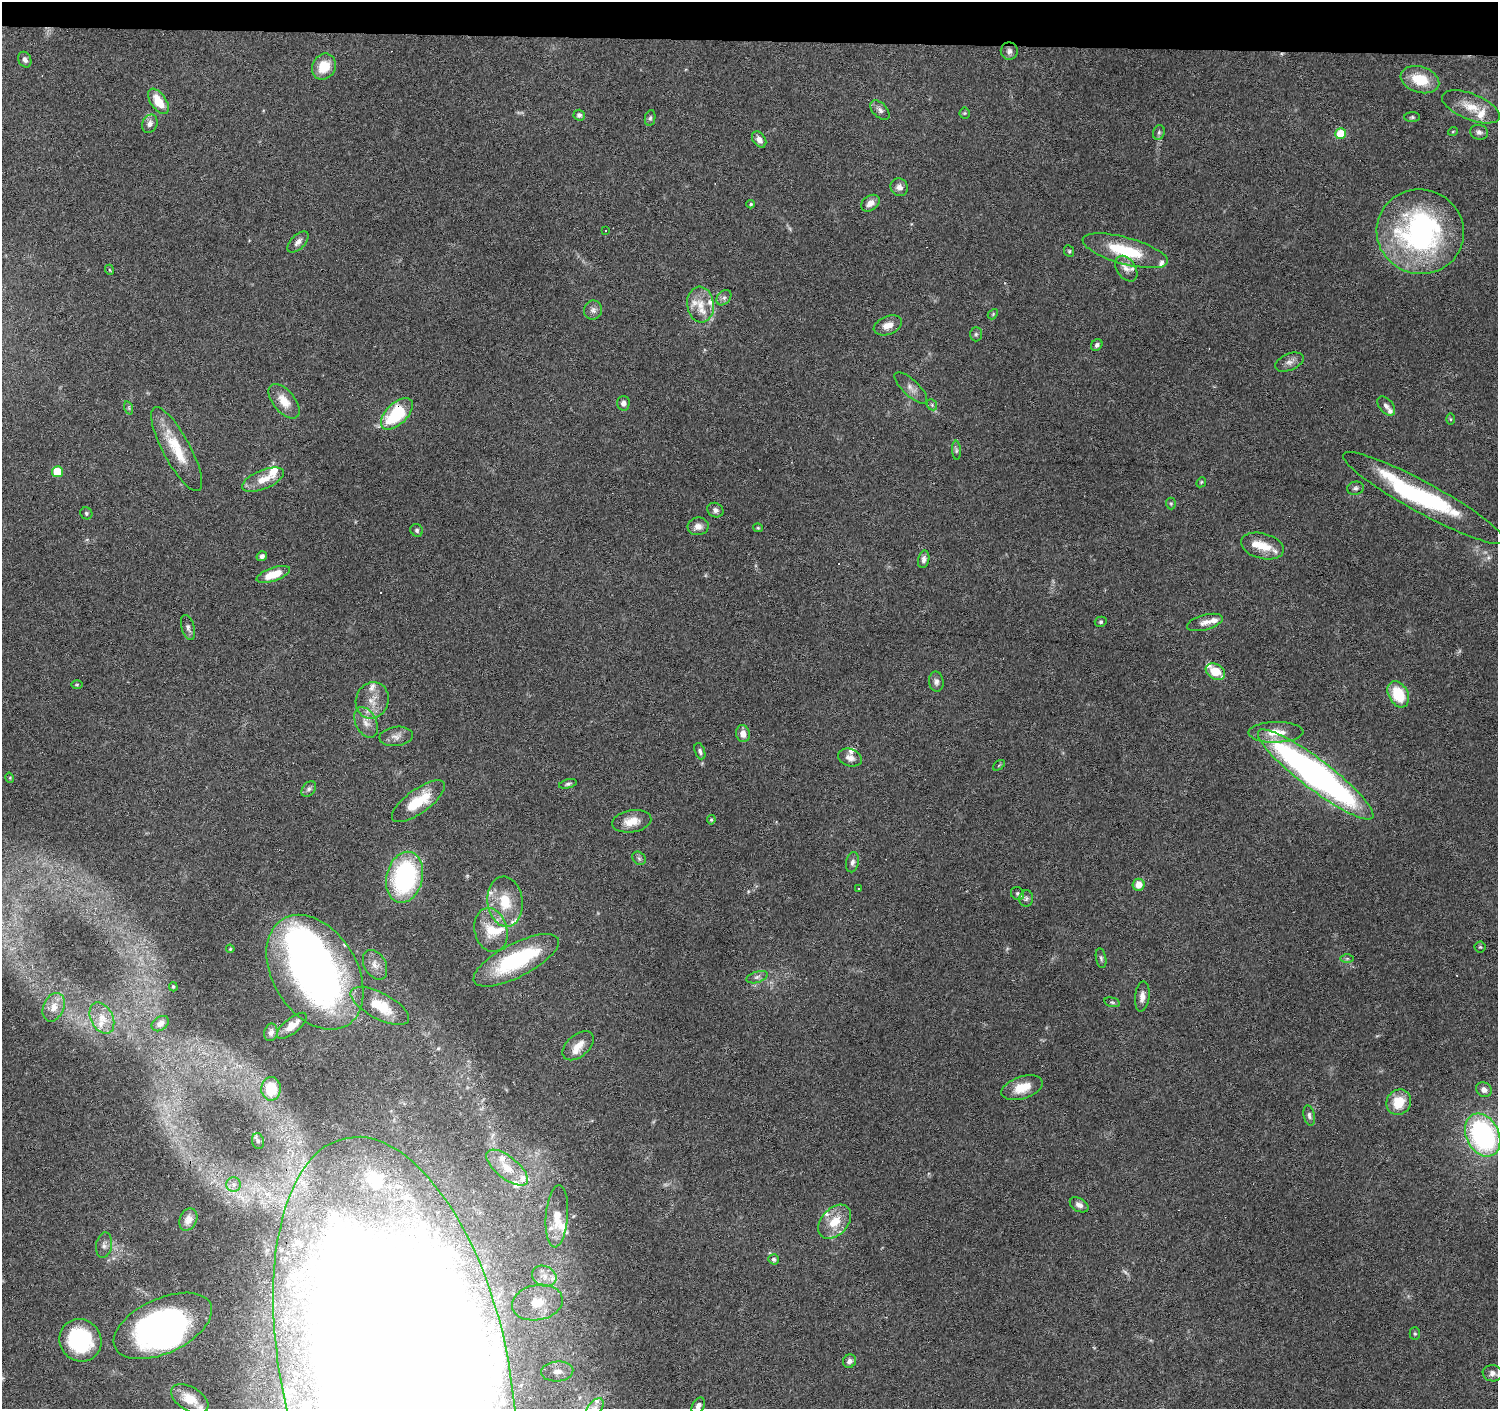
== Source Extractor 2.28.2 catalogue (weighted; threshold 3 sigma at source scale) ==
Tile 2 of 3 x 3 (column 2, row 1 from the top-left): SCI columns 1497-2992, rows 3043-4449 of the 4493 x 4730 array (HDU 1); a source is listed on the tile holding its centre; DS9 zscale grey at full resolution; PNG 1500 x 1411 px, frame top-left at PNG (2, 2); each listed source drawn as its Kron ellipse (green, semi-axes under 4 px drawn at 4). Shown black and unused: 3% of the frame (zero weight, under 3 of 6 exposures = <1% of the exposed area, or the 3 px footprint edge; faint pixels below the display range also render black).
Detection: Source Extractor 2.28.2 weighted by HDU 2 'WHT'; one run over the whole footprint, this tile lists its part. Background 0.0874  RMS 0.0044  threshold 0.0182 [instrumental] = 3 sigma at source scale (4.09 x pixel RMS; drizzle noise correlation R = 1.36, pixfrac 0.8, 0.0396/0.0396 arcsec/px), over >= 5 px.
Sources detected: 194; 3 too faint to see at this stretch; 9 inside a brighter object's white glare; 12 cosmic-ray / hot-pixel residue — neither listed nor drawn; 34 inside a brighter listed object's ellipse — not listed separately; the other 136 listed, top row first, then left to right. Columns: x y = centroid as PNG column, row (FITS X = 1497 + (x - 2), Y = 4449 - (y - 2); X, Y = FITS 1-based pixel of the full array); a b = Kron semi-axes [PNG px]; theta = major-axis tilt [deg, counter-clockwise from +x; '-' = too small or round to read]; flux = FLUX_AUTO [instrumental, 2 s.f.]
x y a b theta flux
1009 51 8 8 - 1.6
25 60 8 6 -65 1.4
324 67 13 11 60 9.5
1420 80 20 13 -18 12
158 101 14 7 -55 8.7
1471 107 31 13 -22 8.8
880 110 11 7 -45 1.8
965 113 5 5 - 0.55
579 115 5 5 - 1.6
1412 117 8 5 0 0.77
650 118 8 5 79 0.91
150 124 9 7 66 2.1
1453 131 5 3 - 0.4
1479 132 9 7 -11 1.5
1159 133 7 5 71 1
1341 134 5 5 - 14
759 139 9 6 -55 2.7
899 187 9 8 - 2
870 203 10 7 35 3
751 204 4 3 - 0.57
606 231 3 2 - 0.43
1420 232 44 42 -17 98
298 242 13 7 45 2.1
1069 251 6 4 -67 0.58
1125 251 44 13 -15 21
1126 269 14 9 -54 3.2
110 270 5 3 - 0.34
724 298 9 6 48 1.4
700 305 18 13 -83 6.7
593 310 9 9 - 1.9
993 314 6 4 48 0.54
888 325 15 9 22 4.2
976 334 7 6 - 0.93
1097 345 6 5 - 1.1
1289 362 15 8 23 2.2
911 388 21 8 -43 2.9
284 401 20 11 -51 6.1
623 403 7 6 - 1.8
932 405 6 4 -48 0.78
1386 406 11 7 -49 1.6
129 408 7 4 -72 0.73
397 414 20 10 44 28
1450 419 5 3 - 0.42
177 449 47 13 -62 16
956 450 10 4 -86 0.87
57 472 5 5 - 14
263 480 22 9 22 6.5
1201 482 5 4 - 0.54
1355 488 8 6 12 1.1
1424 498 92 15 -29 64
1171 504 6 5 - 0.62
715 510 8 7 - 1.5
86 513 6 5 - 0.78
698 526 10 9 - 3
758 528 4 4 - 0.43
417 530 6 6 - 0.91
1262 546 22 12 -15 7
262 556 5 5 - 1.1
924 559 9 5 77 1.7
273 574 17 6 19 8.6
1101 622 6 5 - 0.76
1205 622 18 7 15 2.7
188 627 13 6 -73 1.5
1215 672 10 7 -31 8.4
936 682 10 7 -81 1.7
77 685 6 4 1 0.47
1398 694 14 9 -60 15
372 700 18 16 71 6.8
366 722 16 10 -64 4
1276 732 27 10 1 7.5
743 734 8 7 - 3.4
396 736 17 9 7 2.9
700 751 8 5 -70 1.1
850 758 12 8 -20 2.6
999 765 7 3 37 0.5
1316 774 71 15 -37 200
10 778 5 3 - 0.36
568 784 9 4 14 0.88
309 789 9 6 52 1.2
418 801 31 12 36 14
711 820 4 4 - 0.67
632 821 20 11 10 6.3
639 858 7 6 - 1.1
852 862 10 6 78 1.6
405 877 26 18 76 59
1139 885 6 6 - 5
859 888 3 3 - 0.79
1017 894 7 6 - 0.93
1026 898 8 7 - 1.3
505 902 25 17 -83 14
491 930 22 16 -76 10
1480 947 5 5 - 0.62
230 949 4 3 - 0.39
1101 958 10 5 -80 0.96
1347 959 7 4 0 0.69
516 960 47 16 27 43
375 965 16 10 -60 3.3
315 972 62 42 -58 200
757 977 11 5 18 1.4
173 987 4 3 - 0.48
1142 996 15 7 84 2.7
1112 1002 8 4 -14 0.67
380 1006 32 13 -28 13
54 1007 15 10 66 4.3
102 1018 17 11 -62 5.1
160 1024 9 6 35 2.1
292 1026 18 7 39 4.7
271 1032 9 6 77 1.7
578 1046 18 11 40 4.8
1022 1088 21 11 18 7.8
271 1089 12 9 88 13
1484 1090 8 7 - 2.3
1399 1102 13 12 - 9.4
1309 1115 10 5 -77 1.2
1483 1135 22 16 -64 78
258 1141 8 6 -76 1
507 1168 25 11 -39 8.7
233 1185 7 7 - 1.7
1079 1205 10 6 -30 2.1
557 1216 31 11 85 7.8
188 1220 11 8 66 2.9
835 1222 19 13 47 9.5
104 1245 13 8 80 1.9
774 1259 5 5 - 1
544 1276 12 10 -23 3.8
537 1303 25 17 11 12
163 1326 53 27 25 130
1415 1334 6 5 - 0.64
80 1340 22 20 -50 40
849 1361 7 6 - 1.8
394 1370 237 113 -78 2300
557 1371 16 10 4 4.7
1492 1373 10 8 -9 2.2
190 1399 20 11 -30 8.5
698 1406 9 6 62 2
594 1408 12 6 50 2
Overlapping masked pixels (flux is a lower limit): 2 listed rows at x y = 397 414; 394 1370
Isophote crosses this tile's border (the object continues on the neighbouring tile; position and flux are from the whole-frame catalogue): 3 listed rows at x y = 394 1370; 698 1406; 594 1408